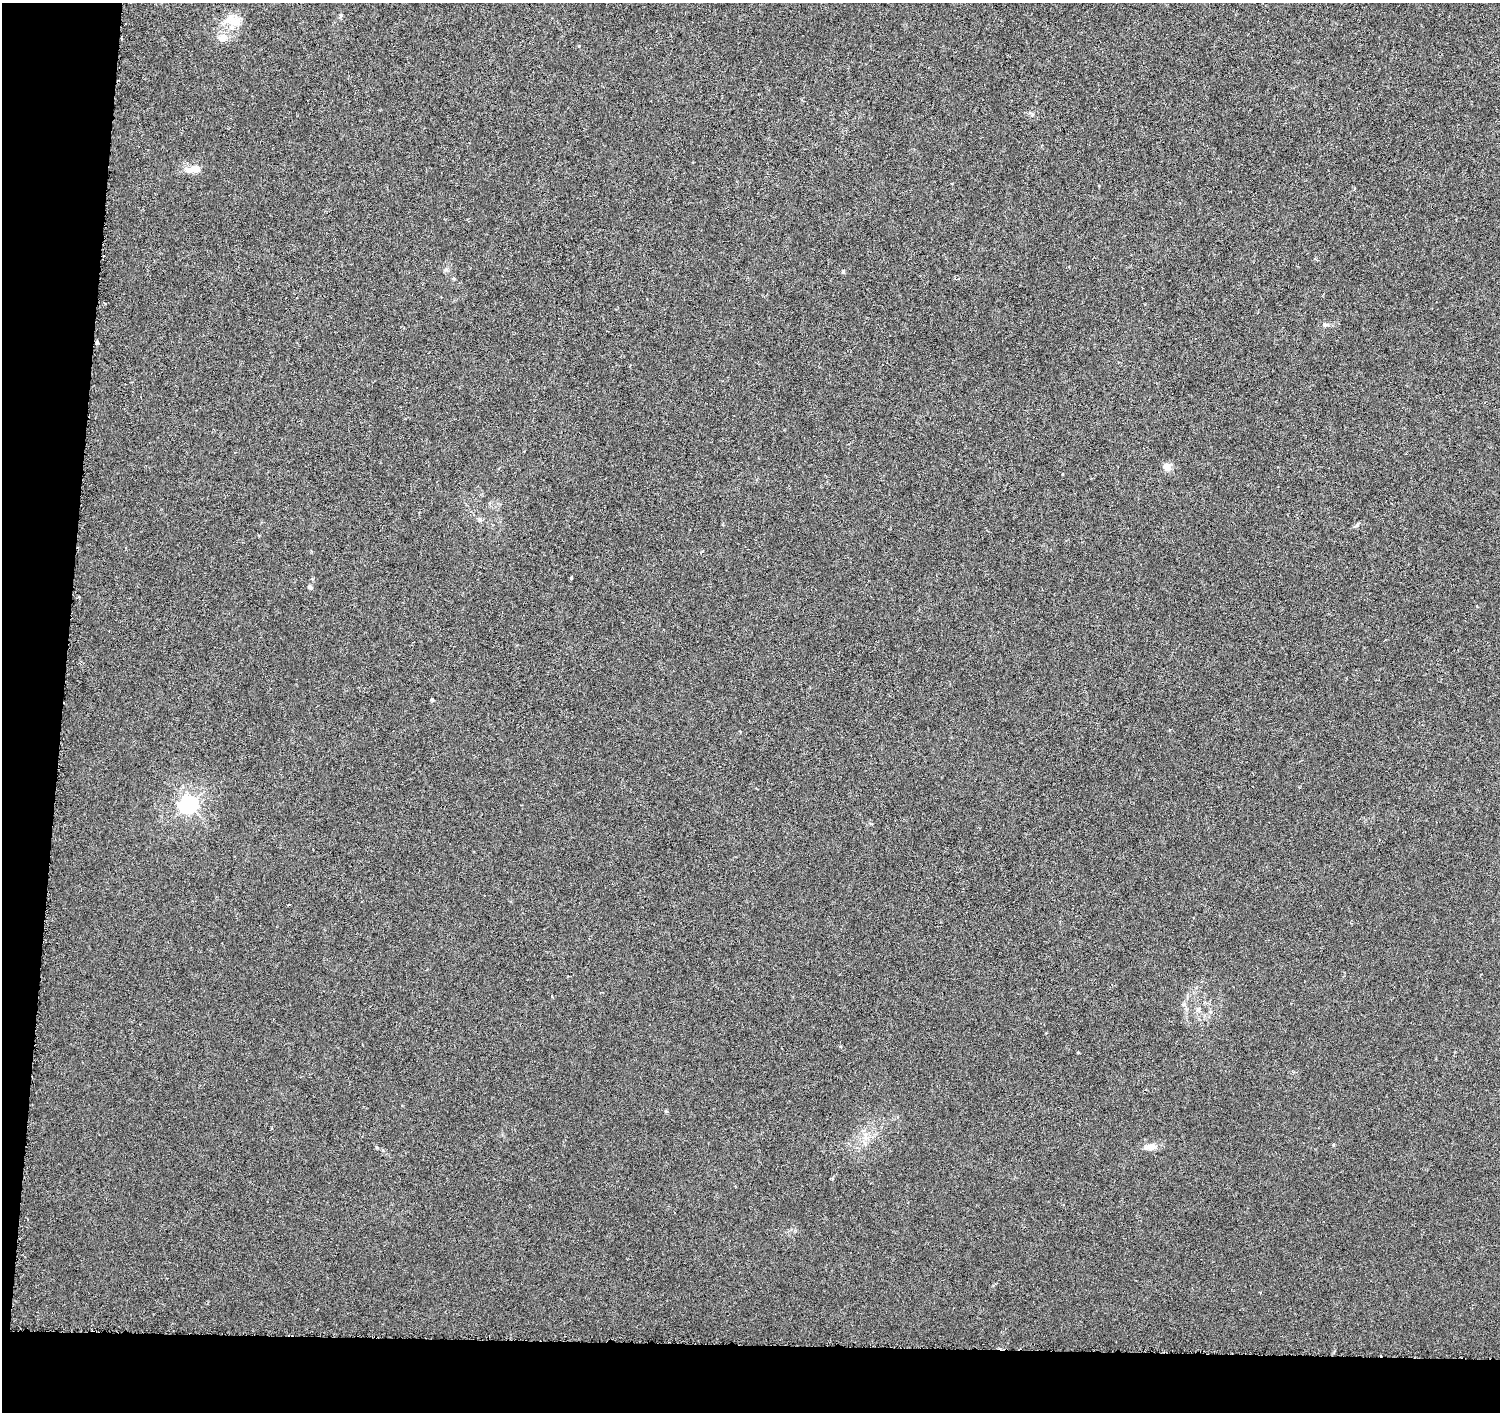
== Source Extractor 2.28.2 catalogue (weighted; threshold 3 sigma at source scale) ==
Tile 7 of 3 x 3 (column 1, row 3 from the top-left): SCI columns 10-1507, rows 283-1692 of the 4509 x 4744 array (HDU 1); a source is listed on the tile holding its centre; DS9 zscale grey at full resolution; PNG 1502 x 1414 px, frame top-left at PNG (2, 3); no overlay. Shown black and unused: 9% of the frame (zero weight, under 4 of 8 exposures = <1% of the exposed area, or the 3 px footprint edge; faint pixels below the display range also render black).
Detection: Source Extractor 2.28.2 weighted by HDU 2 'WHT'; one run over the whole footprint, this tile lists its part. Background -0.00797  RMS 0.0022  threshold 0.00902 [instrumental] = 3 sigma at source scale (4.09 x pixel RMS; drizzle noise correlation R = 1.36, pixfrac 0.8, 0.0396/0.0396 arcsec/px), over >= 5 px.
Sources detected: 16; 1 inside a brighter listed object's ellipse — not listed separately; the other 15 listed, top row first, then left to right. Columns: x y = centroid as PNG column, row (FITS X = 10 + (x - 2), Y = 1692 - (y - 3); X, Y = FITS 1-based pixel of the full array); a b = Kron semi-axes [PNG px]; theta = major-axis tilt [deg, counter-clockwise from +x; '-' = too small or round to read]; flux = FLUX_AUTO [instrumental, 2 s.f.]
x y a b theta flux
235 22 18 14 15 3.2
222 38 14 9 9 1.9
195 169 17 8 6 2.4
1355 189 4 3 - 0.21
843 271 5 4 - 0.36
1325 325 10 6 2 0.66
97 342 5 3 - 0.26
1167 467 11 9 -62 1.4
1357 525 8 4 42 0.37
571 578 4 3 - 0.21
310 587 6 5 - 0.43
432 700 5 4 - 0.24
189 804 7 6 - 79
1198 1009 8 7 - 0.66
1150 1147 17 9 3 1.7
Overlapping masked pixels (flux is a lower limit): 1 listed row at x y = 97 342